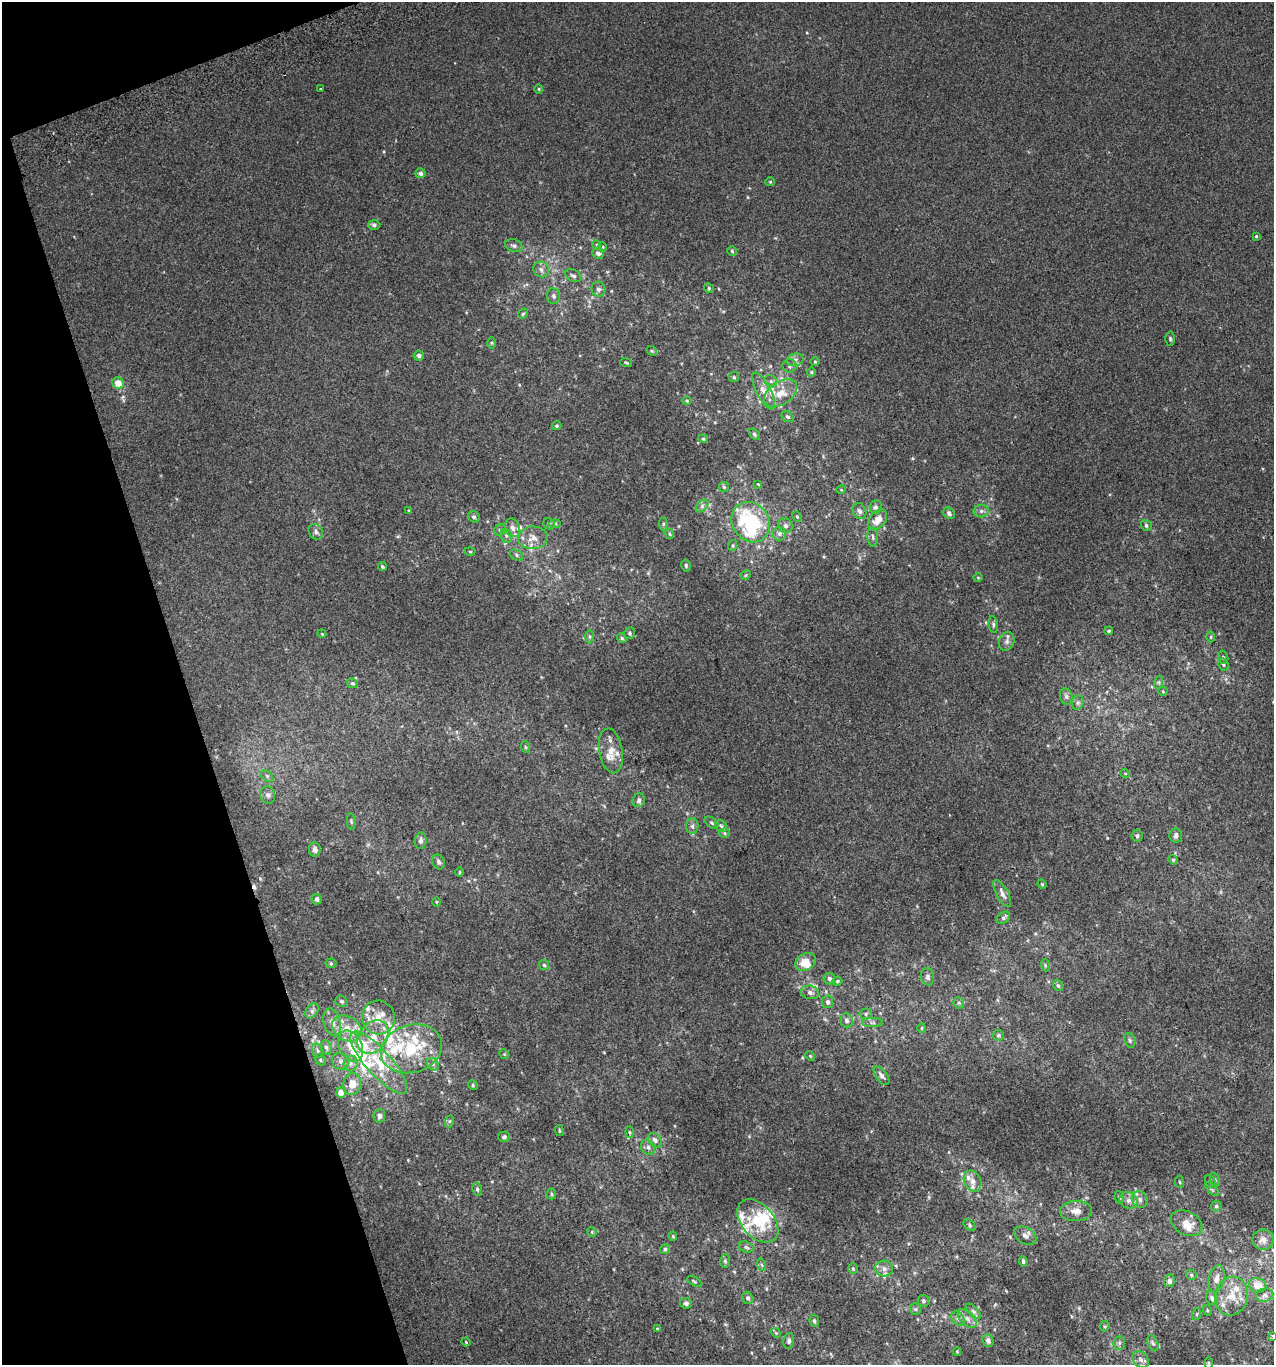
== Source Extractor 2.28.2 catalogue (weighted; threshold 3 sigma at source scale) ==
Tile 5 of 4 x 4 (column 1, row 2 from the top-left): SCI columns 86-1357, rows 2770-4132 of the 5313 x 5536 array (HDU 1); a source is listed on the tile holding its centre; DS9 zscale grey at full resolution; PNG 1276 x 1367 px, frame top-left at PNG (2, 2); each listed source drawn as its Kron ellipse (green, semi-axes under 4 px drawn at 4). Shown black and unused: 16% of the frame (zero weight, under 2 of 3 exposures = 2% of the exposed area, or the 3 px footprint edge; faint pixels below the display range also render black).
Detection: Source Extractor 2.28.2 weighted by HDU 2 'WHT'; one run over the whole footprint, this tile lists its part. Background 0.00305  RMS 0.0074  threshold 0.0333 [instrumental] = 3 sigma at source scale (4.5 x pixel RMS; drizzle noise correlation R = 1.50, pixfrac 1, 0.0396/0.0396 arcsec/px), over >= 5 px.
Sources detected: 242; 2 inside a brighter object's white glare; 1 cosmic-ray / hot-pixel residue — neither listed nor drawn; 31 inside a brighter listed object's ellipse — not listed separately; the other 208 listed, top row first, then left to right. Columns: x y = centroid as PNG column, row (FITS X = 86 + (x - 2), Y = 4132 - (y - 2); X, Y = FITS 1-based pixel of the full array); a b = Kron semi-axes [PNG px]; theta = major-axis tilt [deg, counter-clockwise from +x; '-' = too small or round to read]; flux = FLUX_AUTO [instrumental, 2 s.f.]
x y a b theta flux
320 88 3 2 - 0.63
539 89 5 3 - 0.76
420 173 5 5 - 2.4
770 182 5 4 - 0.84
374 225 6 5 - 1.6
1256 236 4 4 - 0.87
597 245 5 3 - 0.67
514 246 9 6 -18 2.2
603 247 5 3 - 0.59
732 251 5 4 - 0.99
598 253 6 5 - 2.1
541 269 8 7 - 3
573 275 8 5 -30 1.8
709 288 5 4 - 0.93
598 289 7 7 - 2.1
554 296 8 6 -84 2
523 314 5 4 - 1
1170 339 7 4 -89 1.3
491 343 6 4 -89 0.81
652 351 5 4 - 0.94
419 356 5 5 - 2.3
795 360 8 6 16 2.6
815 362 4 3 - 0.68
626 363 6 3 -18 0.83
789 366 7 7 - 2.2
811 372 4 4 - 0.79
734 377 5 5 - 1.1
771 381 6 5 - 1.8
118 383 6 5 - 8.8
764 391 20 7 -63 6.7
781 393 18 11 34 12
687 401 4 4 - 0.9
788 417 6 5 - 1.3
557 426 5 4 - 0.98
754 434 6 4 -42 1.1
703 439 5 4 - 1
758 484 3 2 - 0.65
724 487 5 5 - 1.1
841 490 5 3 - 0.59
702 506 7 4 46 1.8
876 507 6 6 - 2.1
409 510 3 3 - 0.78
859 511 8 6 -66 2.7
981 511 7 6 - 2.1
949 513 6 5 - 2.3
474 517 6 5 - 1.7
797 517 5 4 - 0.87
878 520 12 8 52 8.2
751 522 21 18 -54 67
555 523 6 4 0 1
549 524 6 5 - 1.3
663 524 7 3 -83 1.2
1146 525 6 5 - 1.6
785 526 8 7 - 2.2
512 528 9 7 -67 4
500 530 6 5 - 1.3
316 532 8 7 - 2.4
779 533 7 6 - 2.1
670 534 5 4 - 0.93
506 536 7 5 -68 1.8
873 537 9 5 -85 2.1
533 538 15 11 2 7.5
733 545 5 3 - 0.9
470 552 5 3 - 0.77
516 555 7 5 -29 1.4
686 566 6 4 -76 1.2
382 567 4 3 - 1.3
746 575 5 4 - 0.93
978 577 5 3 - 0.65
993 625 8 4 -82 1.5
1109 631 4 3 - 0.88
630 633 6 5 - 1.4
322 634 4 3 - 0.58
589 637 7 4 90 1.2
1210 637 5 3 - 0.86
622 638 5 4 - 0.99
1007 641 9 7 67 2.8
1223 657 7 5 -75 1.3
1223 664 6 5 - 1.2
1159 682 6 4 72 1.2
352 683 6 4 -28 1.3
1163 691 5 4 - 0.77
1066 696 8 6 -74 2.1
1078 703 7 5 69 1.7
525 747 6 4 -71 0.83
611 751 22 11 -80 10
1125 773 5 3 - 0.58
267 776 7 4 -46 1.5
268 795 9 7 -74 2.6
639 800 7 6 - 2.2
351 822 8 3 -85 0.95
712 823 8 4 -37 1.3
692 826 8 6 89 2.1
721 826 6 5 - 1.4
724 833 5 4 - 1
1176 835 7 6 - 2
1137 836 6 5 - 1.4
421 841 8 6 83 2
315 850 7 5 -84 3.1
1173 860 5 4 - 0.85
439 862 8 6 -67 2.1
459 872 5 3 - 0.72
1042 884 5 4 - 0.73
1002 893 15 6 -62 3.9
317 899 5 5 - 2.3
436 902 5 3 - 0.66
1003 918 7 5 40 1.6
805 962 11 8 29 8
331 963 5 5 - 1.1
544 965 5 5 - 1.2
1045 965 6 4 -73 0.95
927 977 9 6 -79 2.4
829 979 6 5 - 2
837 981 5 4 - 0.91
1058 986 6 4 -56 1.4
810 992 9 6 -14 2.7
341 1001 6 5 - 1.5
828 1002 6 5 - 2.4
959 1003 6 5 - 1.2
312 1011 8 5 55 2.3
866 1014 6 5 - 1.5
378 1017 17 16 - 14
846 1020 7 6 - 2.4
332 1022 14 8 -75 5.9
873 1023 10 4 2 1.8
347 1028 15 11 -32 12
922 1028 5 4 - 0.9
998 1035 5 5 - 1.4
373 1037 18 13 51 15
1130 1040 7 5 -70 1.5
350 1046 16 11 -64 13
326 1047 7 5 -72 1.9
411 1049 31 24 17 41
318 1051 7 5 -72 1.7
504 1054 5 4 - 0.83
810 1056 5 4 - 0.82
320 1060 6 4 -44 1.2
340 1061 9 8 - 3.1
351 1063 8 7 - 2.7
379 1063 40 12 -48 29
433 1064 7 5 -49 1.9
882 1076 11 5 -53 2.5
352 1084 11 9 78 8.8
473 1085 5 4 - 0.96
341 1093 5 4 - 6.7
379 1116 7 6 - 2.9
450 1121 6 4 70 1.1
559 1131 5 3 - 0.83
630 1132 6 4 -83 0.98
504 1137 6 5 - 1.9
655 1140 8 6 -50 2.7
648 1147 8 6 -58 2.2
1215 1179 7 4 -70 1.4
972 1181 11 8 -64 6.2
1210 1181 6 5 - 1.3
1179 1182 6 3 -82 0.9
477 1189 7 4 -80 1.5
1212 1189 9 3 -44 1.2
551 1194 5 5 - 1.1
1119 1197 6 4 -79 1.3
1140 1199 8 7 - 3.1
1129 1200 9 8 - 4.2
1216 1206 6 5 - 1.2
1076 1211 16 10 4 6.7
758 1221 25 16 -48 24
1186 1223 17 11 -27 10
970 1225 7 5 -43 1.2
592 1232 5 4 - 0.78
673 1236 5 4 - 0.75
1025 1236 12 8 -29 3.3
1263 1240 11 10 - 4.7
746 1247 7 5 -18 1.7
665 1249 5 5 - 1.1
725 1261 7 5 -88 1.4
1023 1261 5 4 - 1.5
762 1265 6 4 -70 1
884 1268 9 8 - 3.6
853 1269 5 4 - 0.9
1191 1275 5 4 - 1.2
1216 1279 14 7 76 4.3
694 1281 8 3 -30 0.93
1169 1281 6 5 - 2.1
1258 1285 9 7 -19 7.5
1265 1295 8 6 12 2.2
1231 1296 19 16 75 13
748 1298 6 5 - 2.1
1212 1298 7 5 -66 1.9
923 1301 6 5 - 1.7
686 1303 6 5 - 2.1
915 1309 5 5 - 1.2
1207 1310 5 3 - 0.63
973 1311 9 5 -45 1.9
1197 1314 6 4 71 0.88
958 1318 8 5 -49 2.2
967 1319 11 7 -45 3.7
814 1321 6 4 -81 1.7
1105 1326 5 5 - 0.9
657 1329 4 4 - 0.66
776 1333 5 4 - 0.89
1273 1337 3 2 - 1.1
988 1340 6 5 - 2.3
789 1341 8 5 77 1.8
466 1342 4 3 - 0.58
1119 1343 6 6 - 1.6
1153 1343 8 5 -68 1.7
957 1351 4 4 - 0.63
1141 1360 9 7 -47 2.7
1209 1363 6 4 -89 0.95
Isophote crosses this tile's border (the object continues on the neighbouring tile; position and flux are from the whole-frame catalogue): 1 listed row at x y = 1273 1337